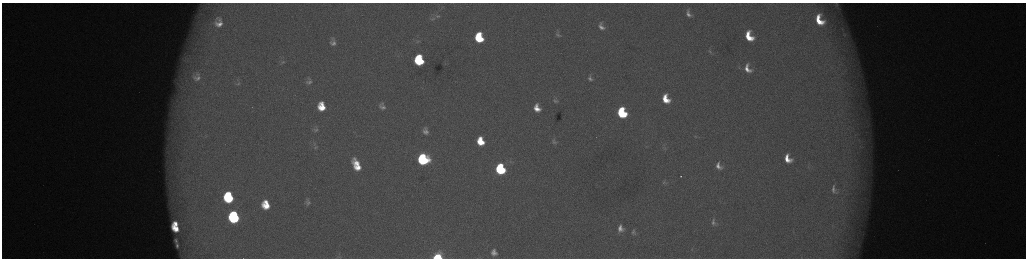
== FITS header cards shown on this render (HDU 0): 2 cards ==
NAXIS1  =                 2048 /fastest changing axis
NAXIS2  =                  512 /next to fastest changing axis

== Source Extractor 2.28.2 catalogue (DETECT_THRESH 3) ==
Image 2048 x 512 px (HDU 0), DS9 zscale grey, zoomed out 1/2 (1 PNG px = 2 x 2 image px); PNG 1028 x 260 px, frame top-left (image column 1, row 511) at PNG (2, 3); no overlay
Background 178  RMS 2.1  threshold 6.21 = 3 sigma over >= 5 px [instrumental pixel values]
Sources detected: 67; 7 cannot appear on this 1/2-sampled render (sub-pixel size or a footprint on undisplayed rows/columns) and are not listed; the other 60 listed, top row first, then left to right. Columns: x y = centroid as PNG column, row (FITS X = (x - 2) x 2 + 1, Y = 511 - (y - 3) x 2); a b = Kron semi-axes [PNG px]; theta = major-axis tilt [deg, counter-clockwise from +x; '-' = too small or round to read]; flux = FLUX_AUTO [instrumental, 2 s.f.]
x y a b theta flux
837 5 13 6 -64 2000
689 14 9 5 -67 2400
437 16 9 4 -6 990
432 19 5 3 - 560
219 20 6 4 -50 1000
819 20 10 6 -64 11000
219 24 7 7 - 3100
601 26 10 6 -62 2800
558 35 9 5 -24 1300
749 36 9 6 -64 11000
479 38 8 6 -75 22000
418 41 5 3 - 420
333 42 6 5 - 1900
710 52 7 4 -44 790
187 56 6 4 1 1300
186 60 13 4 -8 1700
419 60 8 7 - 34000
282 62 9 4 25 1000
747 69 11 7 -64 4400
197 77 9 8 - 2400
590 78 11 8 -68 2200
309 82 5 5 - 1400
238 83 6 3 45 640
666 99 8 6 -65 9200
555 100 8 7 - 1400
321 106 8 6 -79 9500
382 106 7 5 -67 2100
537 108 7 5 -66 5000
622 113 8 6 -67 39000
316 129 6 6 - 1100
425 131 9 7 -72 2600
695 136 5 3 - 440
480 141 8 6 -71 11000
554 142 7 4 -23 930
316 147 6 4 29 700
664 148 6 5 - 1100
423 159 8 7 - 56000
788 159 9 7 -64 6800
356 163 11 6 -47 6500
719 166 9 7 -63 3100
358 167 8 5 -13 5700
500 169 8 6 -69 49000
681 176 2 1 - 670
664 182 9 5 85 1100
833 186 5 3 - 650
833 189 11 7 -48 2200
228 197 9 7 -77 34000
308 202 6 4 -85 1200
266 205 8 6 -75 9800
234 217 9 7 -77 59000
713 222 10 6 -85 1700
175 224 5 3 - 3200
176 228 8 5 -41 8000
620 228 7 6 - 3200
633 232 7 5 -90 1200
176 241 4 2 - 660
177 246 4 2 - 840
692 249 5 3 - 500
494 252 9 8 - 3600
438 257 5 4 - 34000
At the frame edge (FLAGS 8, measured only in part): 2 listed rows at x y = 837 5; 438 257
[7 sub-pixel or undisplayed-footprint detections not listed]